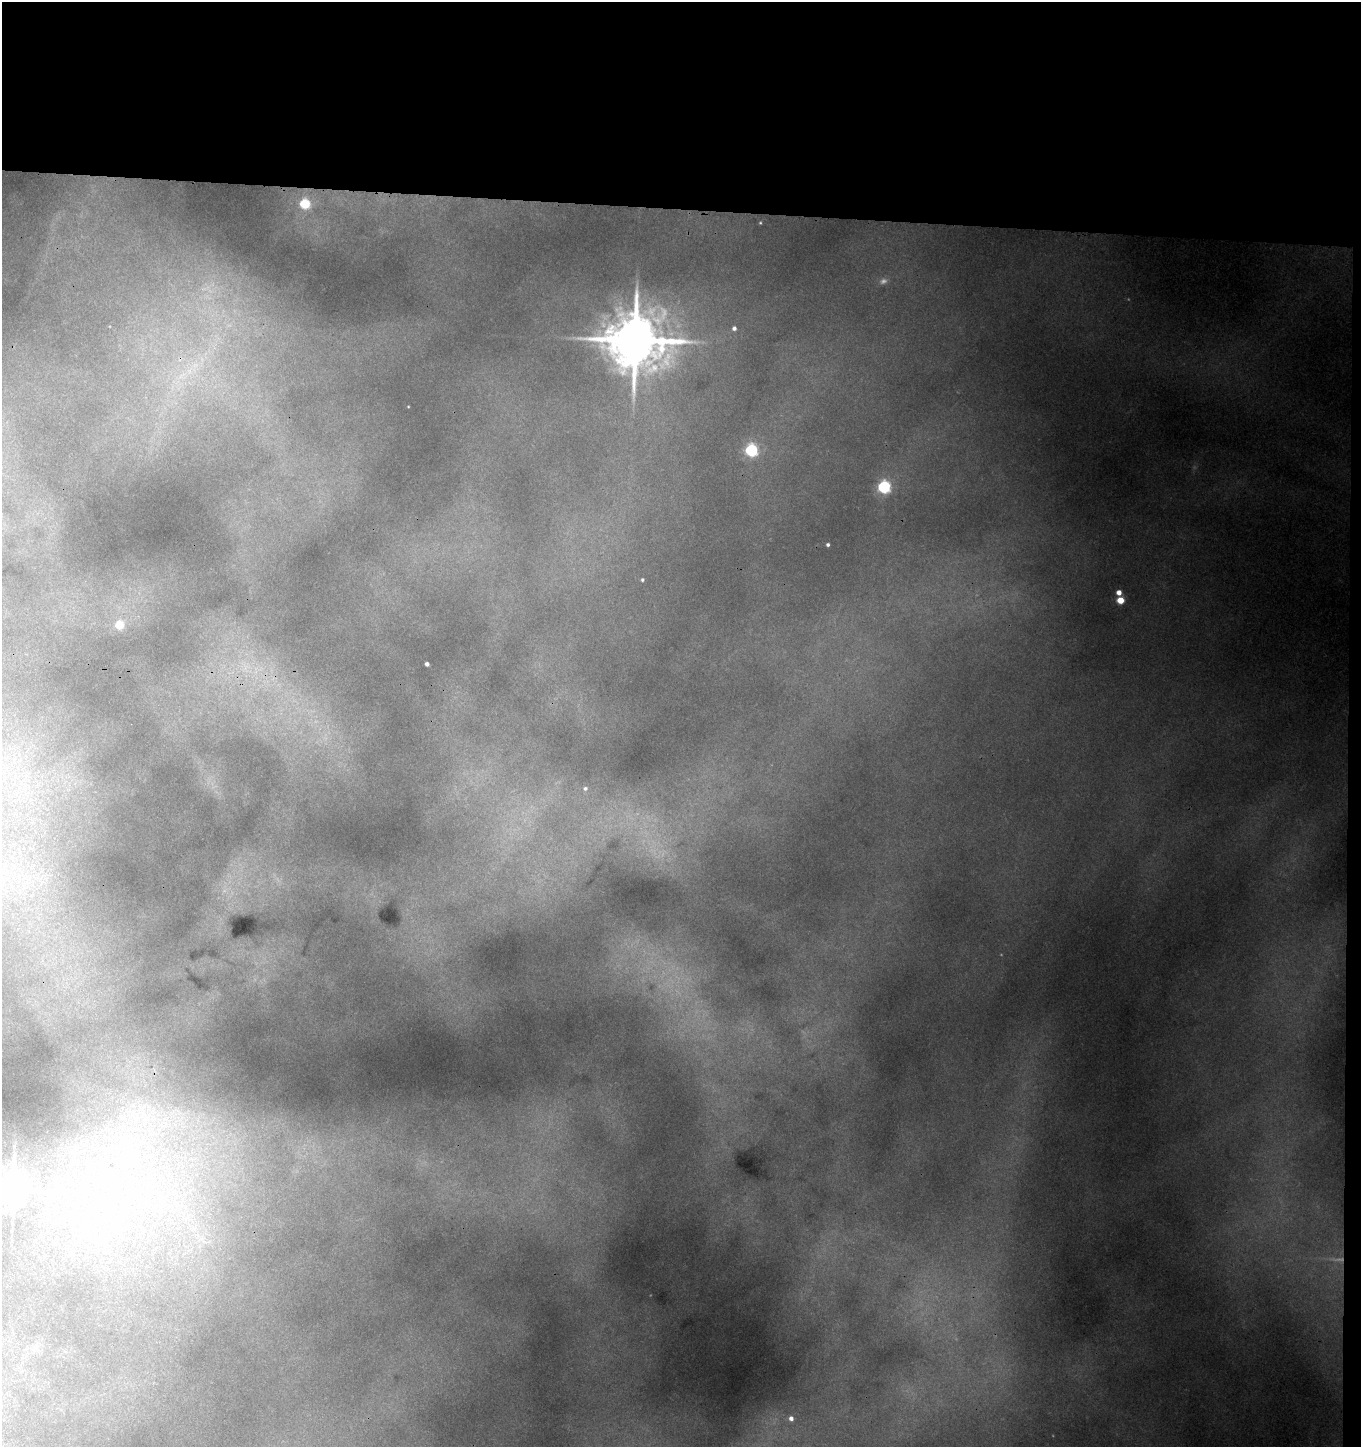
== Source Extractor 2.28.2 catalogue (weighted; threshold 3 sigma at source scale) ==
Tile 3 of 3 x 3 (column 3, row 1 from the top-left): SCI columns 2906-4264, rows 2902-4346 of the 4432 x 4355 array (HDU 1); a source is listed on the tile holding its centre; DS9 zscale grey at full resolution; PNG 1363 x 1449 px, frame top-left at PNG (2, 2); no overlay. Shown black and unused: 15% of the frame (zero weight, under 3 of 4 exposures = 6% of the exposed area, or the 3 px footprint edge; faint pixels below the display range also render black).
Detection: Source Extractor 2.28.2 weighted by HDU 2 'WHT'; one run over the whole footprint, this tile lists its part. Background 0.18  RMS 0.01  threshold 0.0461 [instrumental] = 3 sigma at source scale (4.5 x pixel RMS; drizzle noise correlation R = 1.50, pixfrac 1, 0.05/0.05 arcsec/px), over >= 5 px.
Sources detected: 33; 6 too faint to see at this stretch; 1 inside a brighter object's white glare — not listed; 2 inside a brighter listed object's ellipse — not listed separately; the other 24 listed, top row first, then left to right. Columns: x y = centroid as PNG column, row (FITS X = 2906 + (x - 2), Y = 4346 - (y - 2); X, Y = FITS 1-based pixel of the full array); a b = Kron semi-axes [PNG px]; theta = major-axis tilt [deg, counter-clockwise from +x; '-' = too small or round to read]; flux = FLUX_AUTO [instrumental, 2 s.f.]
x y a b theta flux
305 204 6 5 - 91
734 328 5 5 - 4.4
635 340 20 16 -2 8300
408 407 3 2 - 0.74
751 450 6 6 - 220
884 487 6 6 - 230
828 545 3 3 - 2.4
642 580 4 3 - 1.8
1119 592 5 4 - 11
1120 600 5 5 - 35
119 625 5 5 - 43
427 664 4 4 - 3.9
585 788 5 5 - 2.4
135 1118 9 4 -53 4.9
147 1119 13 5 -23 8.2
130 1145 24 12 -62 32
113 1158 7 4 19 3.5
104 1185 13 5 -86 6.9
127 1186 12 6 -79 8
13 1190 12 10 4 2300
69 1191 7 4 18 3.6
117 1212 7 4 -72 3.8
89 1225 11 6 63 6.9
791 1418 5 5 - 5.4
Isophote crosses this tile's border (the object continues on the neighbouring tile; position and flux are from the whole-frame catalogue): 1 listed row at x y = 13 1190